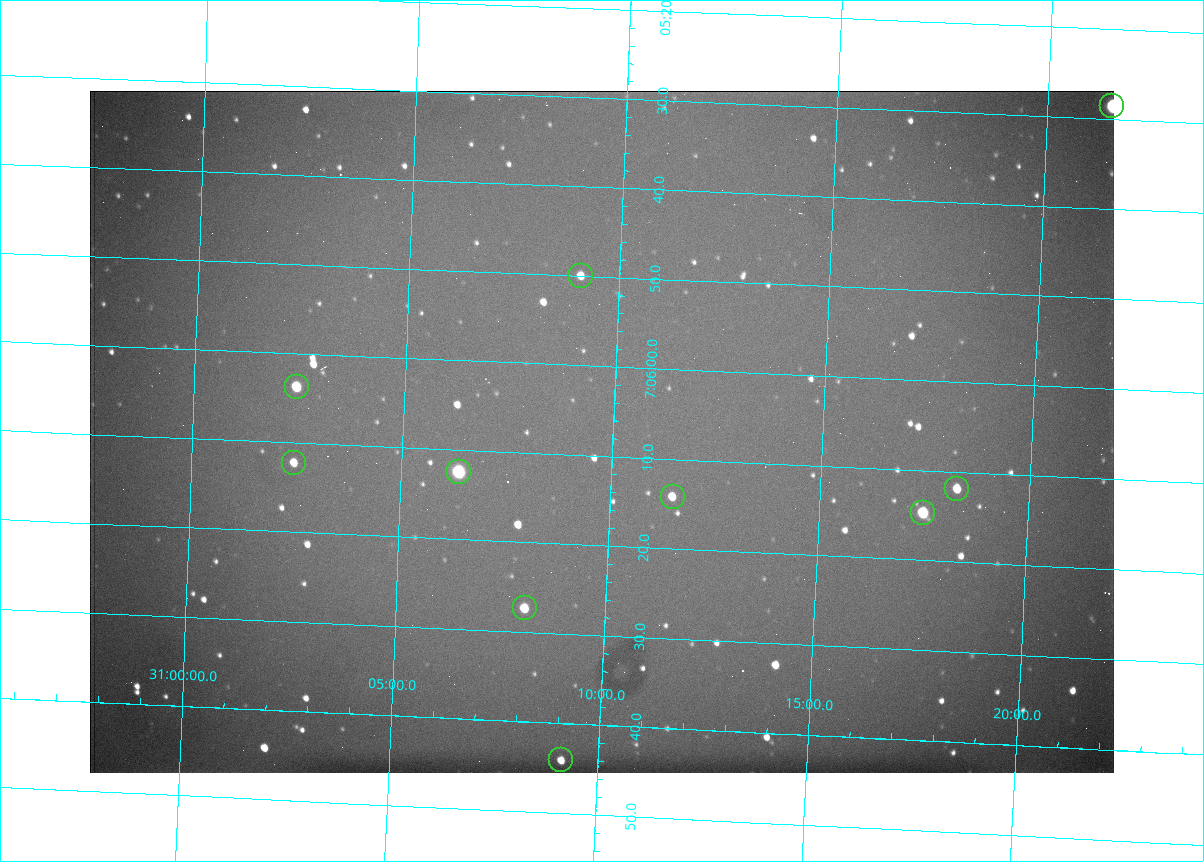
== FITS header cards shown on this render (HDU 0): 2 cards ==
NAXIS1  =                 1024 /fastest changing axis
NAXIS2  =                  682 /next to fastest changing axis

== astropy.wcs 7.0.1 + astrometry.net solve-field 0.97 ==
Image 1024 x 682 px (HDU 0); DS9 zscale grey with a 90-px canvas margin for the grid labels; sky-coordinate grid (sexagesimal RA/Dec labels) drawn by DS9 from the SOLVED WCS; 10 Tycho-2 reference stars matched to detected sources circled (green)
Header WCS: RA---TAN/DEC--TAN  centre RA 07:06:07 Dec +31:10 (106.53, +31.16 deg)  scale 1.44 arcsec/px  FOV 24.5' x 16.3'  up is -93 deg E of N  parity flipped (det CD > 0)
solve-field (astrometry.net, Tycho-2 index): VERIFIED the header's WCS against the Tycho-2 star catalogue (10 matches, 0 conflicts) and refined it, rather than solving blind
Solved WCS: RA---TAN-SIP/DEC--TAN-SIP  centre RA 07:06:07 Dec +31:10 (106.53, +31.16 deg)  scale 1.43 arcsec/px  FOV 24.4' x 16.3'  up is -92 deg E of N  parity flipped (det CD > 0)
The solver's refit moves the header's centre by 0.54 arcsec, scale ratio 0.9964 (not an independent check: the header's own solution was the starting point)
Tycho-2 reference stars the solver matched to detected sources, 10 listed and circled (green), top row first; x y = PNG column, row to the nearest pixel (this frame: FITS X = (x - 90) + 1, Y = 682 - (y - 91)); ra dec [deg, ICRS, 3 dp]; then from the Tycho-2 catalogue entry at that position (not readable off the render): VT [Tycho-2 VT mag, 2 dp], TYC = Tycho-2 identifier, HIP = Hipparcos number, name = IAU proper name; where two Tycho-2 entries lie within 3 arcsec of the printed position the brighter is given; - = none
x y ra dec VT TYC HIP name
1112 106 106.369 +31.359 8.79 2438-636-1 - -
581 276 106.458 +31.151 12.35 2438-728-1 - -
297 387 106.516 +31.041 10.39 2438-398-1 - -
294 463 106.551 +31.041 11.84 2438-663-1 - -
459 472 106.552 +31.106 9.20 2438-180-1 - -
957 489 106.550 +31.305 11.61 2438-184-1 - -
673 497 106.559 +31.192 11.79 2438-1039-1 - -
923 513 106.562 +31.292 10.01 2438-106-1 - -
525 608 106.614 +31.135 11.36 2438-550-1 - -
561 760 106.684 +31.152 11.76 2438-931-1 - -